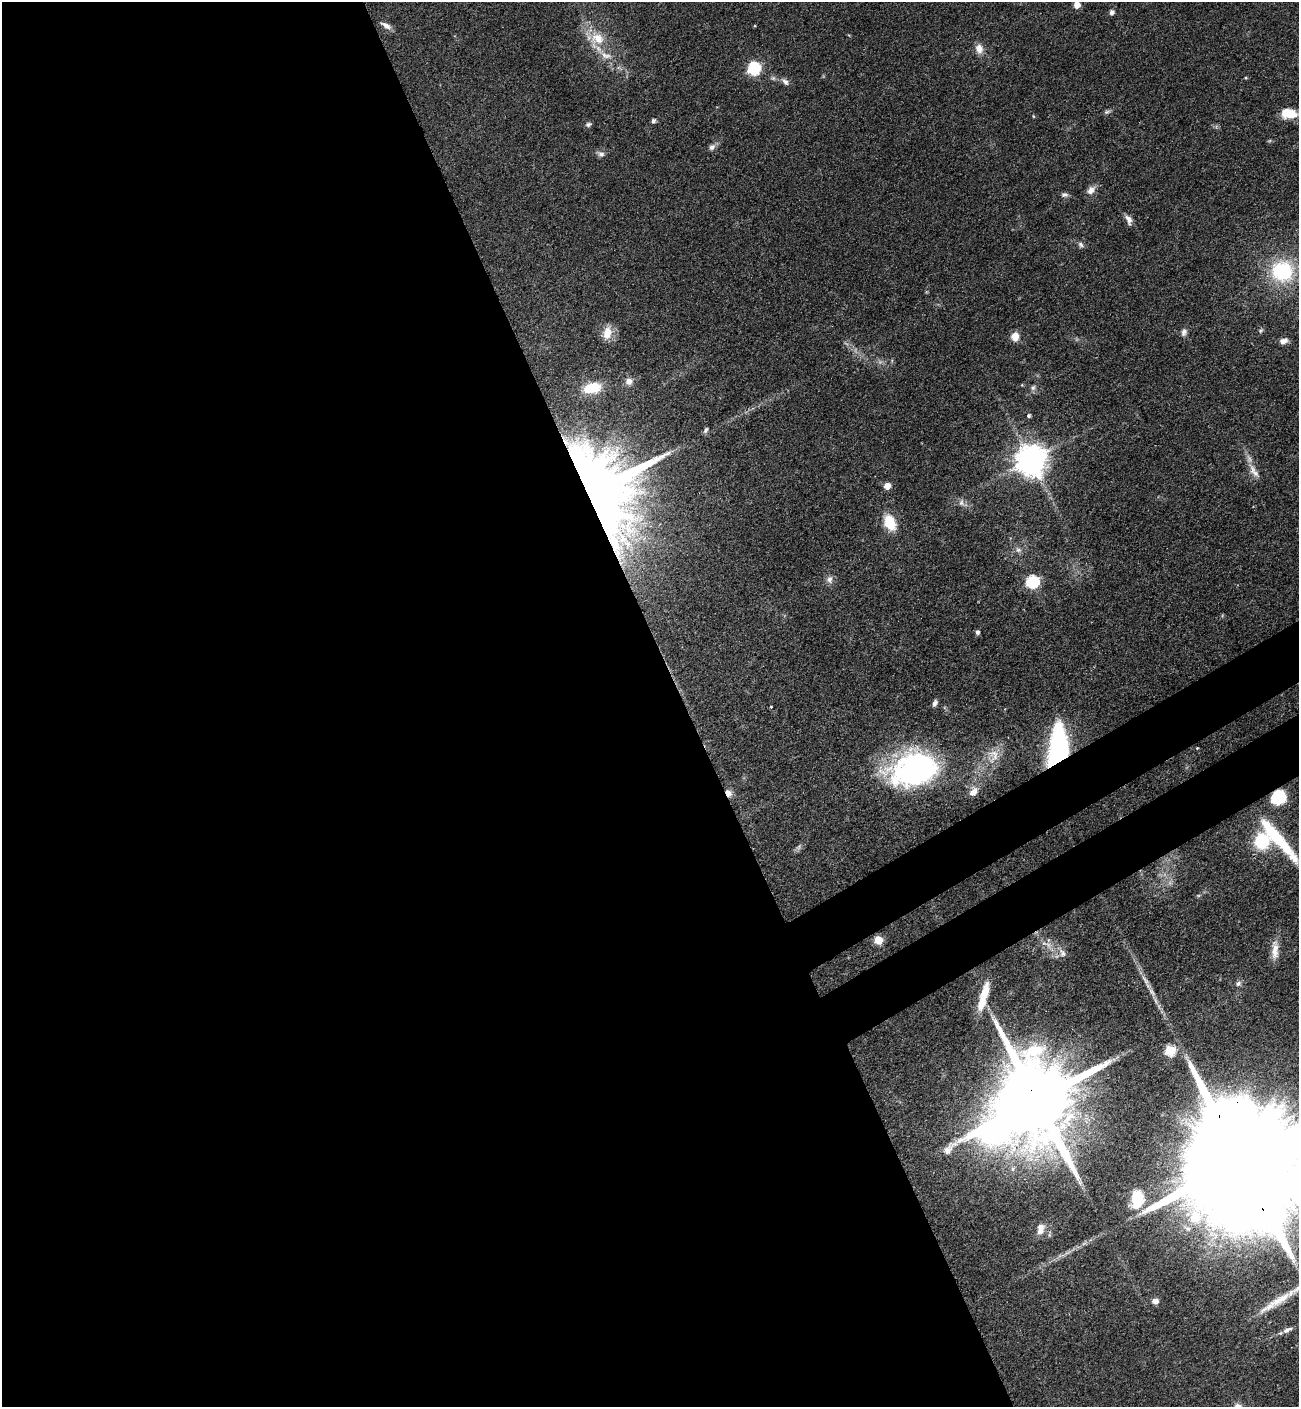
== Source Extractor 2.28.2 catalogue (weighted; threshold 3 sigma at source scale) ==
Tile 9 of 4 x 4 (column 1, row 3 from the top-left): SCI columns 379-1675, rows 1506-2910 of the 5807 x 5820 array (HDU 1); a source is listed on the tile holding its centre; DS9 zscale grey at full resolution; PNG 1301 x 1409 px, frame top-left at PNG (2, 2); no overlay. Shown black and unused: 56% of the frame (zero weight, under 3 of 4 exposures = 9% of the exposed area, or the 3 px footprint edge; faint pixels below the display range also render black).
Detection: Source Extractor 2.28.2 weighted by HDU 2 'WHT'; one run over the whole footprint, this tile lists its part. Background 0.0416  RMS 0.0055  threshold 0.025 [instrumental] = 3 sigma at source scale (4.5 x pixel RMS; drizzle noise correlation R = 1.50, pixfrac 1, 0.05/0.05 arcsec/px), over >= 5 px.
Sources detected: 69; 1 too faint to see at this stretch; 1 inside a brighter object's white glare — not listed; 1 inside a brighter listed object's ellipse — not listed separately; the other 66 listed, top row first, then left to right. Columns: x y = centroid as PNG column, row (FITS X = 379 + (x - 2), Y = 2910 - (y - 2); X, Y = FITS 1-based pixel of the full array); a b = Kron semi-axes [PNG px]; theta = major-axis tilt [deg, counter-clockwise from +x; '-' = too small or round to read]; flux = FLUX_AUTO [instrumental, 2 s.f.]
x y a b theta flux
1077 5 5 5 - 7
1112 12 5 5 - 2.2
386 26 15 6 -31 3
597 39 22 18 51 14
979 49 13 9 -81 4.5
606 56 19 8 -17 6
754 68 6 6 - 73
1246 78 5 3 - 0.57
785 82 10 6 -48 2.1
1107 112 9 5 20 1.3
1289 113 19 11 -6 11
653 121 4 4 - 1.7
588 124 8 5 14 1.4
712 147 10 7 43 2.2
601 154 11 7 -27 2.2
1091 190 12 8 47 3.6
1064 195 9 6 -4 1.6
1129 219 12 7 -65 3.2
1081 245 9 6 -47 1.6
1282 271 24 23 - 43
1261 331 8 5 52 1.1
1184 332 11 7 72 2.2
607 333 18 11 79 7.8
1015 336 9 8 - 6.2
1283 341 9 6 18 3.1
629 381 9 8 - 3.1
1022 385 4 3 - 0.47
592 388 19 11 11 15
1033 388 8 6 73 1.6
1029 416 5 4 - 1.1
706 430 8 5 63 1.2
1030 460 9 9 - 960
1254 471 23 8 -58 5.4
887 486 5 5 - 7.1
601 487 56 52 65 620
961 503 10 8 87 2.3
889 522 16 11 -65 15
1018 550 9 7 -34 2.1
829 579 10 9 - 2.8
1032 581 6 6 - 75
977 632 4 4 - 1.8
935 703 9 5 61 1.7
771 707 4 3 - 0.4
1197 748 3 2 - 0.41
1059 749 38 13 87 98
994 755 18 13 -55 6.9
914 769 50 33 15 130
973 792 12 8 48 4.2
728 793 9 7 -59 3.5
1278 797 13 12 - 24
1276 837 59 10 -49 35
1262 841 12 12 - 31
799 847 8 4 54 1.4
878 940 5 5 - 19
1275 950 27 9 88 6.6
1062 953 12 8 -64 3
1238 983 8 6 45 1.7
984 993 24 9 72 12
1170 1051 6 5 - 40
1036 1101 26 24 85 12000
1241 1163 68 25 -65 46000
1137 1199 21 13 90 20
1040 1229 16 10 77 4.2
1281 1299 51 10 31 16
1155 1301 8 6 0 2.8
1287 1330 11 5 23 2.6
Overlapping masked pixels (flux is a lower limit): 5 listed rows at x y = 601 487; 728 793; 1278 797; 1036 1101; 1241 1163
Isophote crosses this tile's border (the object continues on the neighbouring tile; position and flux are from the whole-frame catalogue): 3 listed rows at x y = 1077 5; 1241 1163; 1281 1299